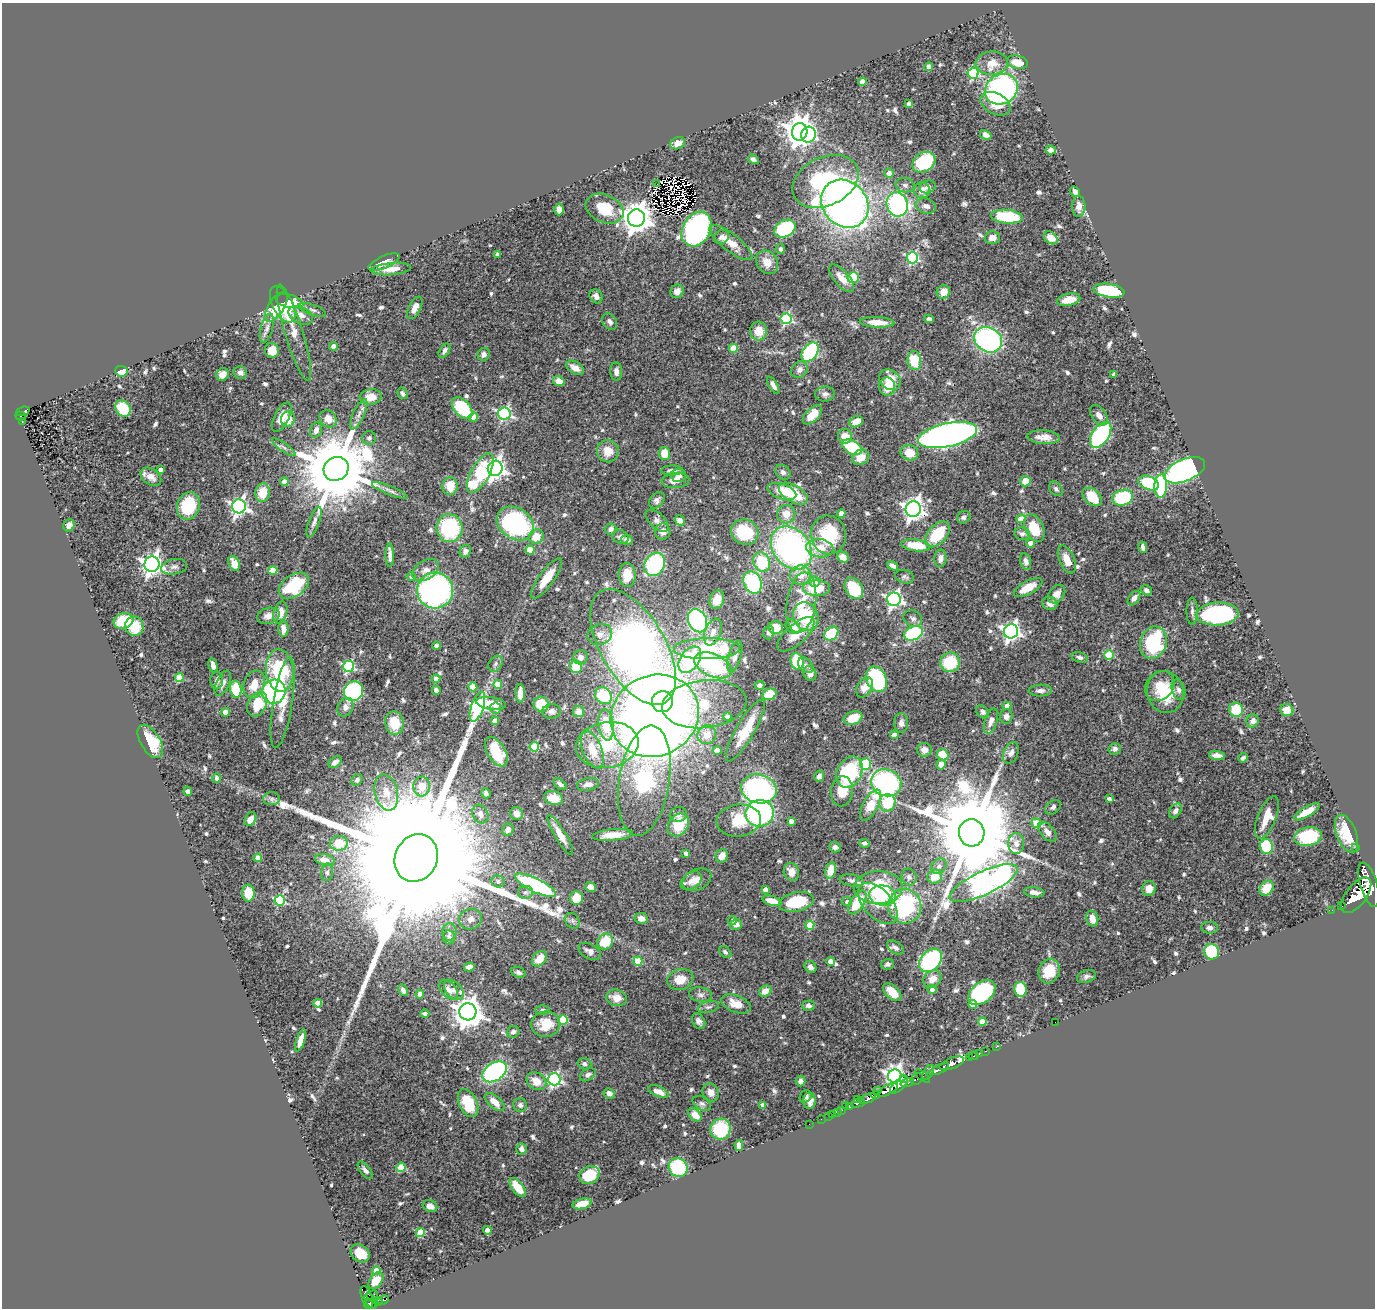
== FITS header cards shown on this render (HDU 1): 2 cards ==
NAXIS1  =                 1373
NAXIS2  =                 1306

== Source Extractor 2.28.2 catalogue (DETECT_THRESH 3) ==
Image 1373 x 1306 px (HDU 1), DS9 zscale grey, 1 PNG px = 1 image px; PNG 1377 x 1310 px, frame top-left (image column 1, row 1306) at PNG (2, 3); each listed source drawn as its Kron ellipse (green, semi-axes under 4 px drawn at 4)
Background 1.14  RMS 0.034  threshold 0.101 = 3 sigma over >= 5 px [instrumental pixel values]
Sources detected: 716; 5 with non-positive FLUX_AUTO (blend fragments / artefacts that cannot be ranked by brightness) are neither listed nor drawn; of the other 711, the 500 brightest by FLUX_AUTO listed and drawn (211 fainter detections omitted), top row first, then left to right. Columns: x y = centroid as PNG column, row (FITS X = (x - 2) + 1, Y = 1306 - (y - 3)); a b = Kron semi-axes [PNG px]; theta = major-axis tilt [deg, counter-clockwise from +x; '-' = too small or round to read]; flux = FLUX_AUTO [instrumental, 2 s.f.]
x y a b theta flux
1017 62 11 6 -13 37
992 63 16 11 5 31
929 67 4 4 - 33
973 73 6 5 - 230
862 82 4 4 - 38
1001 89 17 14 31 510
909 103 4 3 - 9.7
996 104 16 10 -28 42
800 132 8 7 - 3800
809 135 8 7 - 250
986 135 6 4 -29 11
678 143 7 6 - 21
1051 150 5 4 - 9.2
753 159 6 4 -34 6.8
924 162 12 9 34 170
889 173 4 4 - 14
825 181 35 24 26 250
657 184 2 2 - 6.5
905 185 9 7 -10 9.1
928 187 8 6 19 8
922 190 8 8 - 19
1075 192 6 4 -52 11
845 204 26 22 -47 1700
897 204 12 10 -73 410
926 206 10 7 -17 12
1079 206 10 6 89 18
559 209 6 5 - 15
605 209 20 14 -24 70
1007 217 16 7 -5 140
636 218 8 8 - 4000
697 229 18 13 60 500
785 229 11 8 30 140
721 237 8 6 37 9.1
992 238 8 6 2 20
1051 238 8 5 -37 24
731 242 26 8 -38 41
780 249 5 4 - 7.5
497 254 4 4 - 9.2
912 258 6 5 - 290
384 262 16 6 24 19
767 262 12 10 -55 29
391 269 20 6 5 27
842 278 17 7 -50 29
853 278 6 5 - 110
677 291 7 6 - 12
1109 291 15 6 -8 170
943 292 7 6 - 21
596 296 7 6 - 12
1069 300 12 6 13 33
289 301 14 6 -13 65
283 304 20 10 -62 100
276 307 17 8 57 73
415 308 12 6 63 16
312 310 14 5 -20 8.3
301 315 13 8 -27 19
786 319 5 5 - 250
929 319 5 4 - 7.8
610 322 9 7 -54 9.3
877 322 17 5 -3 35
267 328 15 6 75 11
759 331 9 8 - 32
294 333 50 9 -73 44
988 340 14 12 -30 530
333 346 4 4 - 19
733 348 4 4 - 59
272 350 7 7 - 38
445 351 8 5 58 9
810 352 11 7 54 260
484 354 6 6 - 8.7
914 360 9 6 -83 78
575 368 10 6 -31 21
799 370 9 7 46 12
121 371 6 5 - 28
616 371 9 6 -84 12
240 373 7 6 - 8.1
222 374 7 6 - 16
1114 375 4 4 - 17
890 380 11 9 -43 44
559 381 6 5 - 20
773 385 9 4 -59 12
887 387 9 8 - 37
402 393 6 4 -58 6.3
825 394 10 7 8 10
371 397 11 7 5 33
123 408 9 7 -54 99
462 408 12 8 -48 150
23 411 7 4 19 130
504 413 6 6 - 420
359 414 16 5 66 13
812 415 12 6 44 37
1099 415 11 7 -54 15
21 416 5 4 - 88
282 417 16 7 64 24
473 417 4 4 - 16
288 419 8 7 - 29
328 419 9 7 -48 28
22 422 3 2 - 11
856 422 7 5 28 31
316 430 8 5 70 14
947 435 30 11 13 1600
1101 435 14 8 55 400
845 436 7 7 - 30
1044 437 16 7 -4 20
369 438 7 7 - 7.5
284 447 14 3 -35 7.1
852 447 11 6 -28 100
608 451 11 11 - 33
909 453 9 7 -20 36
664 454 6 5 - 38
860 457 9 7 33 32
495 468 7 7 - 1400
336 469 13 11 33 32000
160 470 4 4 - 15
672 470 11 5 1 11
1185 470 22 11 23 760
783 472 8 7 - 9.5
480 473 22 9 61 190
678 476 7 6 - 13
151 477 12 7 -35 22
675 481 14 7 3 18
1025 481 5 5 - 64
284 482 4 4 - 25
1149 483 10 6 -22 230
450 486 9 7 87 38
1161 486 11 6 88 140
1056 489 8 6 -49 6.5
390 491 19 4 -22 10
782 491 15 7 -19 45
263 493 9 7 81 47
793 494 16 8 -31 82
1092 497 11 7 -41 56
1123 498 10 7 18 150
657 500 9 6 51 8
188 506 14 11 72 120
239 506 7 7 - 840
913 509 8 7 - 1400
841 513 4 4 - 26
786 514 9 9 - 25
964 517 7 6 - 8
1021 519 4 4 - 42
680 520 5 4 - 11
657 521 14 7 -42 12
314 522 16 5 70 12
515 523 20 15 -34 350
69 525 6 5 - 15
449 528 14 13 - 210
1034 528 15 9 -66 57
611 529 6 5 - 7.9
663 532 8 8 - 15
745 532 14 12 -28 110
937 534 15 9 49 100
1022 534 8 6 -11 8.2
828 535 19 17 -82 120
536 537 7 7 - 37
620 537 8 6 -19 8
627 540 6 5 - 12
1030 543 4 4 - 17
916 545 14 6 -7 81
1143 547 5 4 - 8.5
791 548 24 18 -50 690
820 548 14 9 -8 46
530 550 4 4 - 57
465 551 6 5 - 9.7
390 555 12 4 -88 13
843 557 6 5 - 19
940 558 8 6 84 13
1067 560 15 7 -66 26
762 562 10 8 -66 90
1026 562 8 5 -76 9.3
234 563 8 5 -67 26
152 564 7 7 - 1500
655 564 12 9 60 260
893 566 6 4 -32 9.9
174 567 13 7 10 12
273 570 4 4 - 65
425 570 15 9 32 21
627 575 12 8 -89 37
800 575 10 9 - 27
411 577 5 4 - 6.2
905 577 9 6 -18 6.5
546 578 24 7 54 47
815 582 5 5 - 16
753 583 11 8 -66 180
294 586 17 11 35 150
1028 587 16 6 28 37
816 588 13 8 -1 70
854 588 11 8 -58 91
435 590 18 18 - 810
1146 590 6 4 -33 6.4
1057 594 10 7 51 16
1134 598 8 5 53 10
894 599 7 7 - 690
717 600 9 7 71 25
801 603 30 14 82 74
1050 604 8 6 -21 13
1192 611 14 5 -89 8.6
280 613 11 6 73 26
1217 614 21 11 3 360
268 616 11 8 15 16
806 616 14 12 -64 120
913 619 10 8 -34 9.3
123 621 10 7 16 69
697 621 12 9 -65 370
134 626 10 9 - 67
793 627 8 6 -43 19
776 628 7 6 - 39
283 629 8 5 -85 18
1011 631 7 7 - 950
713 632 14 8 68 18
768 633 7 5 74 7.1
914 633 10 6 23 240
600 634 12 10 23 20
796 634 23 10 42 33
831 634 8 6 43 93
1153 643 16 13 70 210
436 646 4 4 - 24
633 647 64 32 -60 1900
707 649 33 10 1 230
1109 655 5 5 - 120
735 656 16 6 74 14
580 657 7 7 - 11
1079 657 8 5 -15 8
690 660 14 9 55 210
797 661 8 6 -74 85
950 662 10 9 - 100
496 664 8 6 55 7.7
213 665 7 4 -77 13
713 665 20 11 -24 280
806 665 9 6 -47 7.6
349 666 5 5 - 280
576 667 6 6 - 51
280 670 21 13 -85 170
810 673 7 6 - 12
179 677 4 4 - 80
436 679 4 4 - 29
877 679 13 10 -64 260
217 680 9 6 88 8.4
223 683 13 6 66 13
254 684 14 10 70 37
498 684 4 4 - 41
760 685 5 4 - 6.6
1160 686 16 13 45 50
473 687 4 4 - 66
865 687 11 7 61 24
236 689 8 5 -83 77
436 690 4 4 - 10
1178 690 11 6 -71 8.4
353 691 10 9 - 330
1040 691 12 6 2 11
274 692 12 11 - 370
1165 692 21 18 -77 84
520 693 9 4 -90 28
770 694 7 5 22 67
603 696 9 7 -43 80
662 702 11 10 - 300
283 703 46 9 81 54
491 703 15 6 -9 44
257 704 13 9 63 66
541 704 7 7 - 66
704 704 42 24 6 120
1007 706 4 4 - 23
345 707 10 7 66 13
477 707 15 6 71 420
496 708 6 5 - 17
1236 710 7 7 - 83
1287 710 6 6 - 31
551 711 9 7 5 11
579 711 6 5 - 8.6
225 712 4 4 - 18
983 712 7 5 -48 7.7
655 716 45 40 26 3000
1006 716 7 6 - 11
727 717 4 4 - 20
853 718 10 6 22 49
495 721 4 4 - 38
991 721 13 6 73 17
1253 721 6 6 - 15
394 723 11 9 -79 68
901 723 10 7 88 11
606 725 16 7 -83 71
745 730 35 9 60 79
707 735 9 9 - 25
894 735 4 4 - 20
150 741 18 9 -58 86
607 745 31 23 9 120
534 747 5 4 - 110
1115 749 6 6 - 8
592 750 19 9 -68 49
924 750 7 6 - 15
717 751 4 4 - 32
496 752 16 9 -59 100
1011 753 11 7 65 14
943 755 6 5 - 49
1217 756 8 4 -7 19
1243 758 5 3 - 6.3
335 762 7 5 37 11
866 764 5 5 - 130
941 764 5 5 - 20
849 772 16 12 64 220
819 776 6 4 72 11
217 778 5 4 - 8.5
357 780 6 5 - 7.3
644 781 56 25 81 540
886 783 15 13 -24 490
560 784 7 4 -35 8.1
588 784 11 6 11 16
422 786 10 8 86 37
759 789 18 14 -15 460
188 791 5 4 - 7.6
842 791 15 11 82 42
386 792 18 11 -75 36
486 793 5 4 - 6.9
554 798 9 7 -16 37
272 799 8 6 0 7.2
1109 799 4 3 - 10
887 803 8 8 - 86
870 805 17 7 62 52
1053 807 9 6 39 6.4
1175 811 8 5 55 10
1307 812 14 5 31 32
516 813 6 6 - 18
760 813 14 13 - 380
480 814 10 7 -61 13
678 815 8 7 - 8.9
1267 817 22 9 68 43
250 819 7 5 57 17
739 820 22 16 7 60
791 821 4 4 - 16
1036 823 5 4 - 64
678 825 12 9 53 64
508 830 6 5 - 11
1047 832 12 6 -50 13
972 833 14 13 - 54000
1346 834 20 10 -69 57
560 835 23 5 -59 30
613 835 20 6 6 34
1308 836 14 9 10 130
339 843 9 7 6 49
864 843 5 4 - 6.3
1016 843 10 8 -90 18
1266 846 7 6 - 110
835 847 5 5 - 7.2
1356 847 2 2 - 13
686 853 4 3 - 9.7
722 856 7 6 - 23
258 858 4 4 - 29
416 858 24 21 63 250000
325 860 10 5 -12 18
939 866 8 6 43 10
831 870 8 5 77 37
327 872 9 6 81 6.4
791 872 9 7 -71 24
935 876 7 7 - 37
909 877 8 7 - 7.8
697 880 15 10 26 21
852 880 12 6 -9 8.7
498 881 7 6 - 8.3
691 881 11 8 35 12
984 883 37 11 25 2000
536 885 22 7 -26 340
1369 885 23 8 -74 7700
591 887 6 4 -35 21
878 887 24 16 0 140
1149 888 7 6 - 24
1266 888 8 6 54 43
765 890 4 4 - 22
525 892 7 6 - 7.4
1034 892 10 5 -7 16
248 893 8 6 -89 46
1356 895 21 10 52 8400
883 896 13 10 -8 61
576 898 7 6 - 47
280 900 5 5 - 180
772 901 10 5 -15 31
796 902 17 9 12 120
847 902 5 4 - 6.5
857 902 13 7 57 75
878 903 25 14 -48 49
905 906 17 16 - 240
1341 906 3 3 - 100
1332 910 2 2 - 9.9
641 918 6 5 - 14
1092 918 8 6 -75 20
470 919 12 10 19 17
572 921 8 6 -47 7.5
732 921 4 4 - 10
736 925 6 5 - 13
810 925 4 4 - 79
1209 928 8 6 -4 8.2
449 932 8 7 - 8.7
449 937 7 6 - 8.4
605 942 8 7 - 67
895 948 9 5 -33 8
590 951 12 7 -29 15
725 952 7 5 -44 6.6
1211 952 8 7 - 110
539 959 9 6 48 34
931 960 13 9 47 260
638 961 4 4 - 92
830 961 4 4 - 30
887 964 6 5 - 7.9
469 967 5 4 - 26
810 967 6 5 - 12
1049 971 12 10 70 46
518 972 7 5 -22 7.7
1086 976 9 6 19 7.1
680 979 13 10 17 34
932 979 10 8 45 23
932 989 4 4 - 15
1021 989 7 6 - 100
403 990 6 4 -63 8.2
448 990 12 7 -46 15
454 990 11 8 -46 15
765 991 6 5 - 21
892 992 11 6 -44 35
982 993 15 10 39 200
420 994 4 4 - 12
700 995 11 7 -7 9.9
616 998 10 8 -13 27
318 1003 4 4 - 38
736 1004 15 8 -22 29
808 1005 6 5 - 7.1
973 1005 4 4 - 15
708 1007 11 5 13 7.3
543 1010 7 5 0 6.5
468 1012 8 8 - 3400
425 1014 4 3 - 7.1
563 1020 5 4 - 130
699 1021 8 6 -61 9.1
982 1022 4 4 - 49
1055 1022 2 2 - 35
546 1024 14 12 4 54
513 1032 6 5 - 6.9
301 1040 12 4 71 21
996 1047 2 2 - 18
985 1051 3 2 - 29
979 1053 3 3 - 43
973 1056 5 3 - 46
969 1058 3 2 - 35
952 1063 13 5 20 2100
584 1064 7 5 -18 7.3
939 1069 11 4 25 2000
495 1072 13 9 32 430
928 1072 8 4 58 260
588 1075 8 5 32 8.2
895 1076 7 6 - 1300
922 1076 9 3 -40 310
554 1079 6 6 - 450
903 1079 3 2 - 210
917 1079 6 5 - 680
536 1081 10 8 -33 31
800 1081 5 5 - 9.5
907 1083 7 3 19 610
899 1085 11 5 45 1100
877 1090 3 2 - 420
888 1090 11 4 28 4000
659 1092 11 5 -22 20
711 1092 9 7 -66 17
609 1093 6 5 - 12
876 1095 4 4 - 770
806 1096 7 5 55 6.5
857 1099 2 2 - 16
867 1099 9 4 22 1900
809 1101 8 6 89 13
495 1102 12 6 -41 23
468 1103 15 9 -66 66
858 1103 7 3 15 250
702 1104 10 6 -31 7.4
520 1105 7 6 - 7.7
763 1105 4 4 - 20
845 1106 2 2 - 11
850 1107 3 3 - 160
842 1110 3 2 - 42
838 1112 3 2 - 34
832 1114 3 2 - 26
695 1115 8 5 -43 21
828 1116 2 2 - 8.5
821 1119 2 2 - 12
809 1124 2 2 - 8.6
721 1129 10 10 - 110
739 1145 5 4 - 10
521 1149 6 5 - 9.5
401 1167 5 4 - 73
678 1168 10 9 - 140
365 1170 10 5 -52 8.4
589 1175 10 8 24 69
518 1187 11 5 -52 39
582 1204 10 5 14 39
430 1206 7 6 - 15
487 1230 4 4 - 19
420 1232 4 4 - 90
360 1253 10 8 -40 37
377 1271 4 4 - 51
376 1281 9 6 51 22
372 1295 6 3 20 91
367 1297 12 5 -71 270
383 1300 6 3 19 230
371 1301 9 5 -59 640
378 1302 4 3 - 210
369 1304 5 3 - 480
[211 fainter detections neither listed nor drawn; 5 non-positive-flux detections neither listed nor drawn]